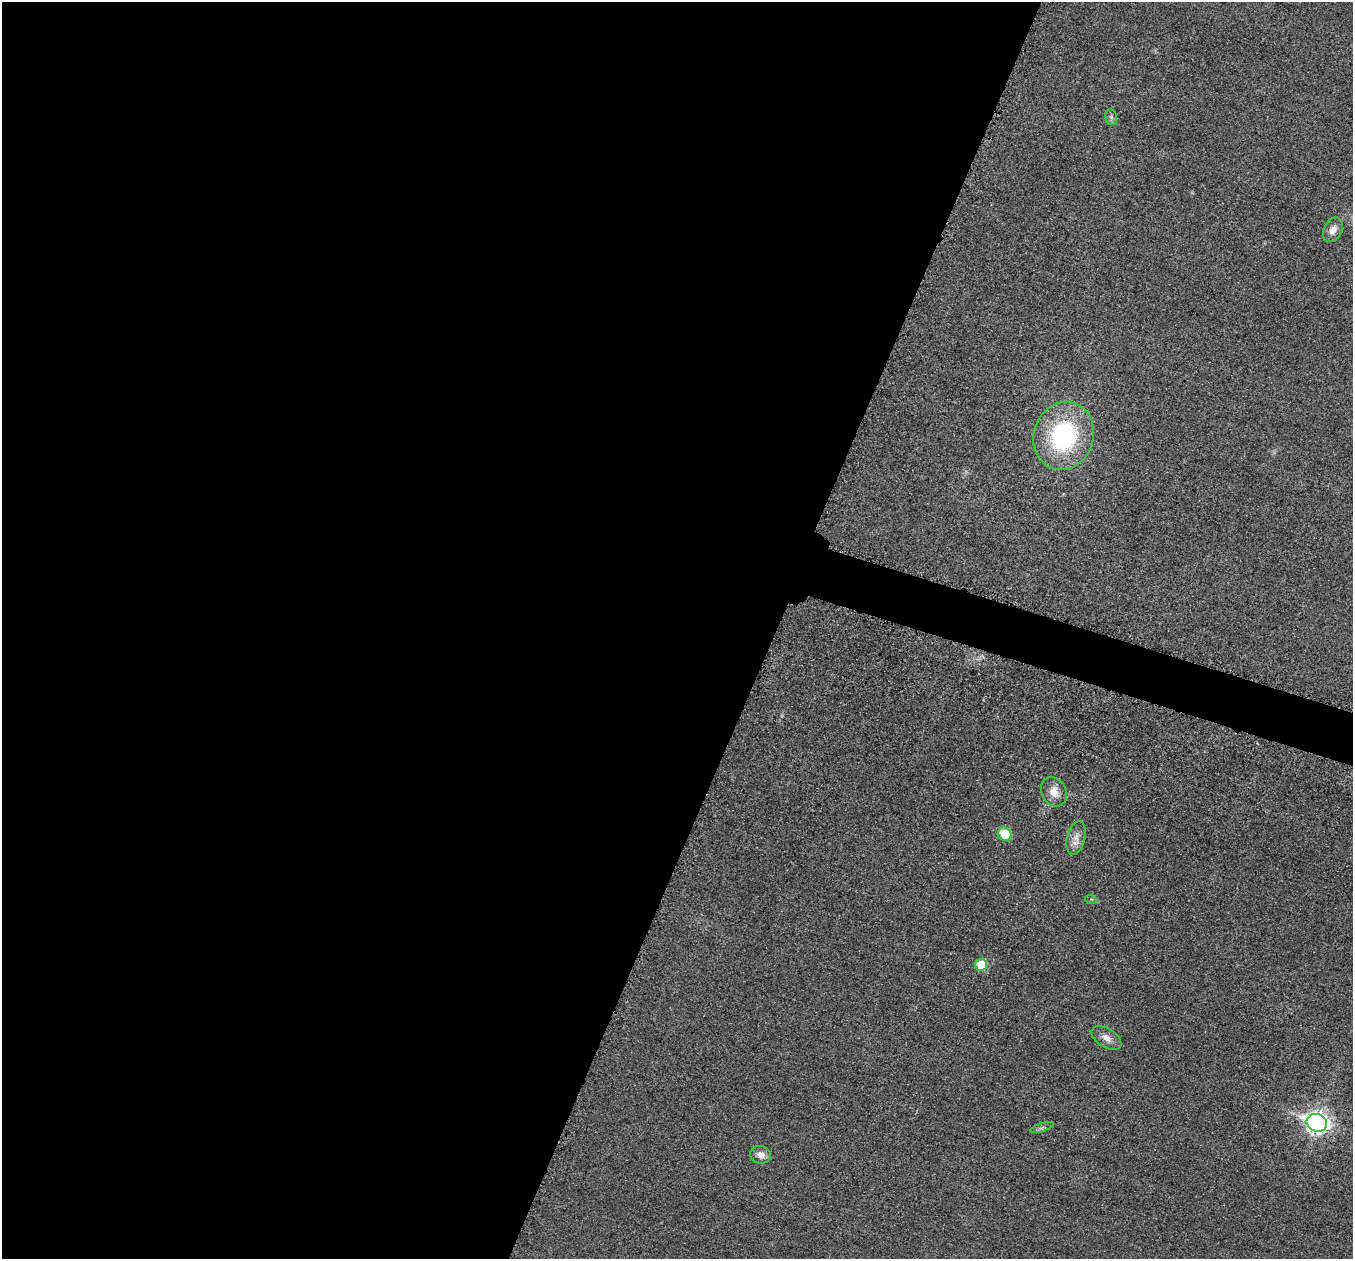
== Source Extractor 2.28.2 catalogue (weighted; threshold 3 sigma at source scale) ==
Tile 5 of 4 x 4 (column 1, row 2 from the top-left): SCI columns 34-1384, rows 2709-3965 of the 5458 x 5501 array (HDU 1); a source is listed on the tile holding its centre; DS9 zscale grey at full resolution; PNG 1355 x 1261 px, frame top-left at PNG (2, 2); each listed source drawn as its Kron ellipse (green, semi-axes under 4 px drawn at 4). Shown black and unused: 59% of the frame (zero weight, under 3 of 5 exposures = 4% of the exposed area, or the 3 px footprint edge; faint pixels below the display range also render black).
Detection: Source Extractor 2.28.2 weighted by HDU 2 'WHT'; one run over the whole footprint, this tile lists its part. Background 0.0197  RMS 0.0051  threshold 0.0228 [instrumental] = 3 sigma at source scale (4.5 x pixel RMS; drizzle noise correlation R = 1.50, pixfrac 1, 0.05/0.05 arcsec/px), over >= 5 px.
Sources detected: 12; all 12 listed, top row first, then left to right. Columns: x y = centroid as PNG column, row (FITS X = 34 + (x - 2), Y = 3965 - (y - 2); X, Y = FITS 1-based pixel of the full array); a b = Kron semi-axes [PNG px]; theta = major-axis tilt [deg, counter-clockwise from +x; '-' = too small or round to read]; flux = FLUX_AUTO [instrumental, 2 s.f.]
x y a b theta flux
1111 117 8 6 -77 1.3
1333 230 13 9 62 3.9
1064 436 35 30 71 67
1054 792 15 12 -61 6.1
1005 834 7 6 - 16
1076 838 17 9 76 4.6
1091 899 6 4 -18 0.75
981 965 6 6 - 15
1106 1038 17 9 -32 4.4
1317 1123 10 8 -19 280
1042 1128 12 3 18 1.1
760 1155 10 9 - 3.8